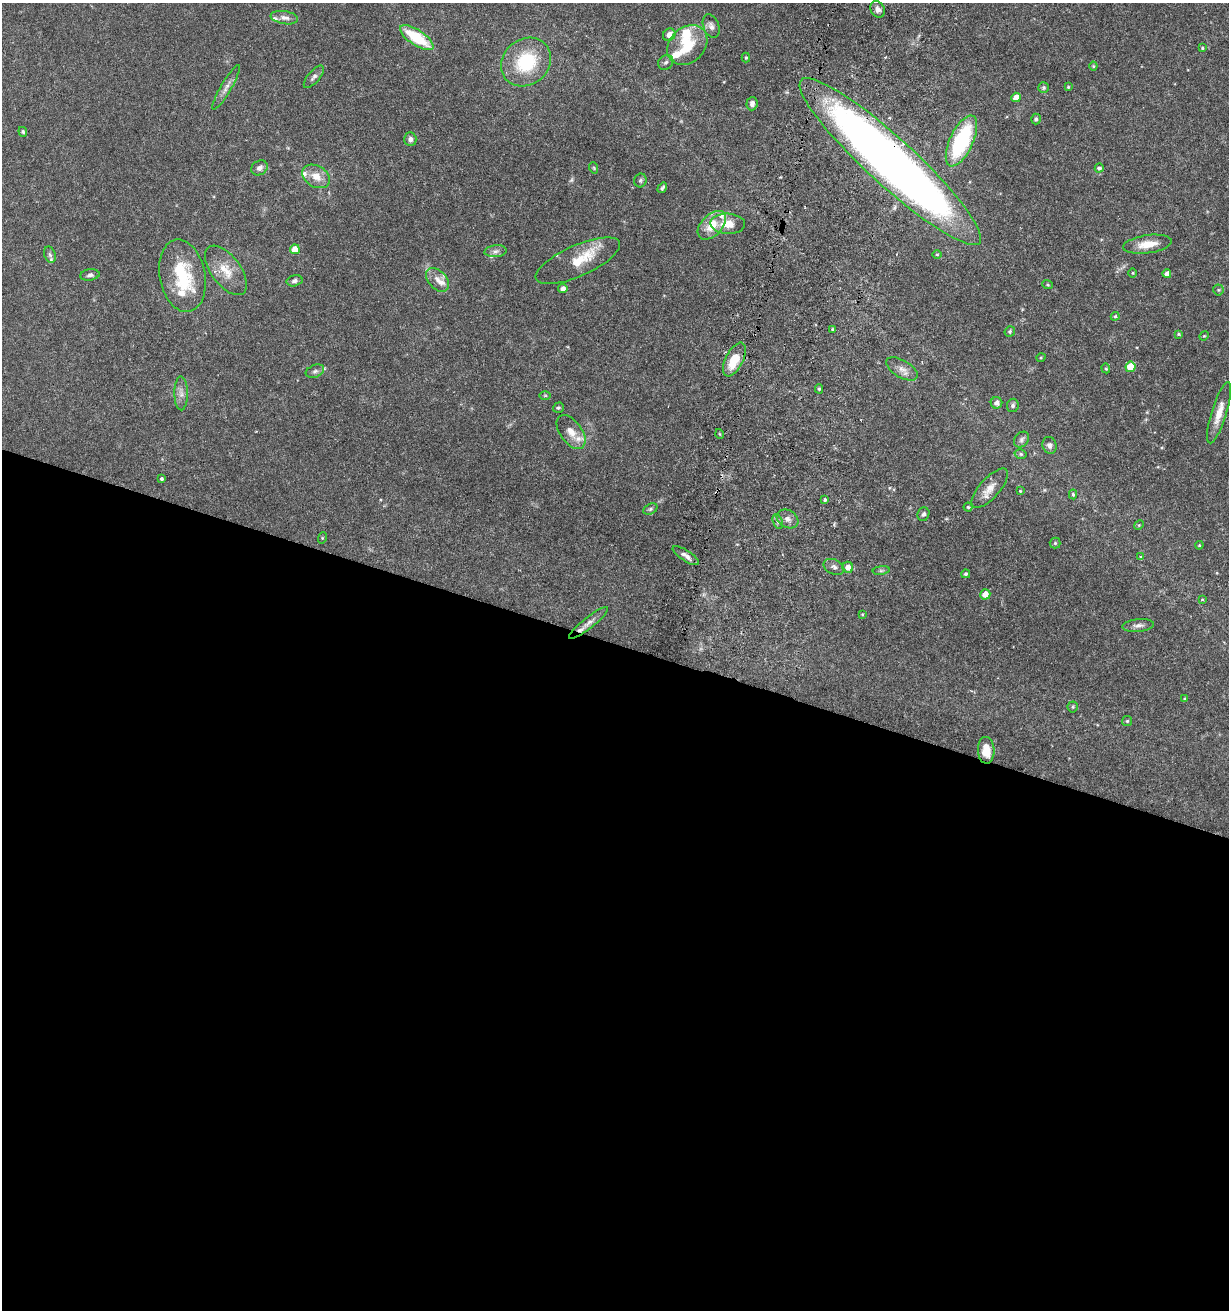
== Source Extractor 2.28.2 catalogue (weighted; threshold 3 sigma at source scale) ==
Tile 14 of 4 x 4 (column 2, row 4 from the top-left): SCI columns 1568-2794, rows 24-1331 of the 5531 x 5284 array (HDU 1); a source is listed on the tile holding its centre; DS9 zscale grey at full resolution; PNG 1231 x 1312 px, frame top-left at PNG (2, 3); each listed source drawn as its Kron ellipse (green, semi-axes under 4 px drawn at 4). Shown black and unused: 51% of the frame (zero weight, under 5 of 9 exposures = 3% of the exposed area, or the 3 px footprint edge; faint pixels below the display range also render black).
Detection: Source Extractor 2.28.2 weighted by HDU 2 'WHT'; one run over the whole footprint, this tile lists its part. Background 0.0301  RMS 0.0015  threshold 0.00621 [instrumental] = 3 sigma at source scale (4.09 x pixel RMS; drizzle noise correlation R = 1.36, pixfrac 0.8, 0.0396/0.0396 arcsec/px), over >= 5 px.
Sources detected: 114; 1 too faint to see at this stretch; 1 inside a brighter object's white glare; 1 cosmic-ray / hot-pixel residue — neither listed nor drawn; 13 inside a brighter listed object's ellipse — not listed separately; the other 98 listed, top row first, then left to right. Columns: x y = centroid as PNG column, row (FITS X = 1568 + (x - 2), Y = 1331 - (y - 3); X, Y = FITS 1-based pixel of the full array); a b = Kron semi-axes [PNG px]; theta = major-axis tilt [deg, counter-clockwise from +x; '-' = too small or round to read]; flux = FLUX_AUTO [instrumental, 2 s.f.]
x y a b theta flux
878 9 8 7 - 0.62
284 18 14 6 -9 0.74
711 26 12 7 -69 0.65
669 35 7 6 - 0.9
417 38 19 7 -34 6.3
687 45 22 17 45 4.3
1202 48 4 3 - 0.14
746 57 5 4 - 0.17
526 62 26 22 40 7.9
666 62 8 7 - 0.38
1093 66 4 4 - 0.15
314 77 14 6 50 0.49
226 87 25 5 60 0.87
1068 87 3 3 - 0.13
1044 88 5 5 - 0.25
1016 97 5 4 - 1.4
752 104 6 5 - 0.53
1036 119 5 4 - 0.24
23 132 5 4 - 0.2
410 139 7 6 - 0.51
961 141 27 11 65 13
890 162 121 23 -42 140
259 168 8 7 - 0.55
594 168 6 3 -72 0.14
1099 168 4 4 - 0.31
316 176 15 10 -31 1.7
640 180 7 6 - 0.29
662 188 6 3 56 0.26
728 224 17 10 -2 1.9
712 225 17 10 46 2.7
1147 244 24 9 8 2.3
295 249 5 5 - 1.9
496 251 11 6 6 0.53
937 254 5 3 - 0.14
50 255 8 5 -70 0.35
578 261 45 15 24 3.6
226 270 29 14 -53 2.8
1133 273 5 3 - 0.13
1167 274 4 4 - 0.7
90 275 9 5 8 0.4
182 276 36 23 -79 7.5
438 280 14 9 -48 1.1
294 281 8 5 13 0.43
1048 285 5 4 - 0.18
563 289 5 4 - 0.71
1218 290 5 5 - 0.2
1115 316 4 4 - 0.18
832 329 3 3 - 0.15
1010 331 5 5 - 0.23
1179 334 4 3 - 0.17
1204 336 5 4 - 0.15
1041 357 5 3 - 0.13
734 359 18 8 63 3.6
1130 367 5 5 - 3.7
1106 368 5 4 - 0.16
902 369 18 8 -30 1.1
315 371 9 6 23 0.42
819 389 4 4 - 0.2
181 393 17 6 -89 0.87
545 395 6 4 0 0.17
997 403 6 5 - 0.61
1013 405 7 5 82 0.31
558 408 5 5 - 0.23
1219 413 32 7 73 2
571 432 19 11 -54 1.5
720 434 5 3 - 0.13
1021 440 9 6 48 0.39
1049 445 8 7 - 0.48
1021 454 6 4 -15 0.26
161 479 4 3 - 0.26
990 488 25 10 48 1.7
1020 491 4 3 - 0.13
1073 494 5 4 - 0.25
825 500 4 3 - 0.24
968 507 4 4 - 0.19
650 509 7 5 28 0.28
923 514 7 5 70 0.34
788 519 11 8 -30 0.78
778 521 8 5 -70 0.34
1139 525 5 4 - 0.16
322 538 6 3 72 0.15
1055 543 5 5 - 0.22
1199 545 4 3 - 0.14
686 556 15 5 -33 0.74
1140 557 4 3 - 0.17
834 567 11 7 -26 0.52
848 567 5 5 - 0.93
881 570 8 4 8 0.26
966 574 4 4 - 0.26
985 594 5 5 - 1.3
1202 600 4 3 - 0.17
862 614 3 2 - 0.11
588 623 24 5 38 0.95
1138 625 16 6 5 0.73
1185 699 4 3 - 0.21
1073 707 5 5 - 0.2
1127 721 5 5 - 0.2
986 750 13 8 -87 2.3
Overlapping masked pixels (flux is a lower limit): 1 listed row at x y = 890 162
Isophote crosses this tile's border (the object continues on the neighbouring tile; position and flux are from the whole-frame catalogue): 1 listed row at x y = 890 162